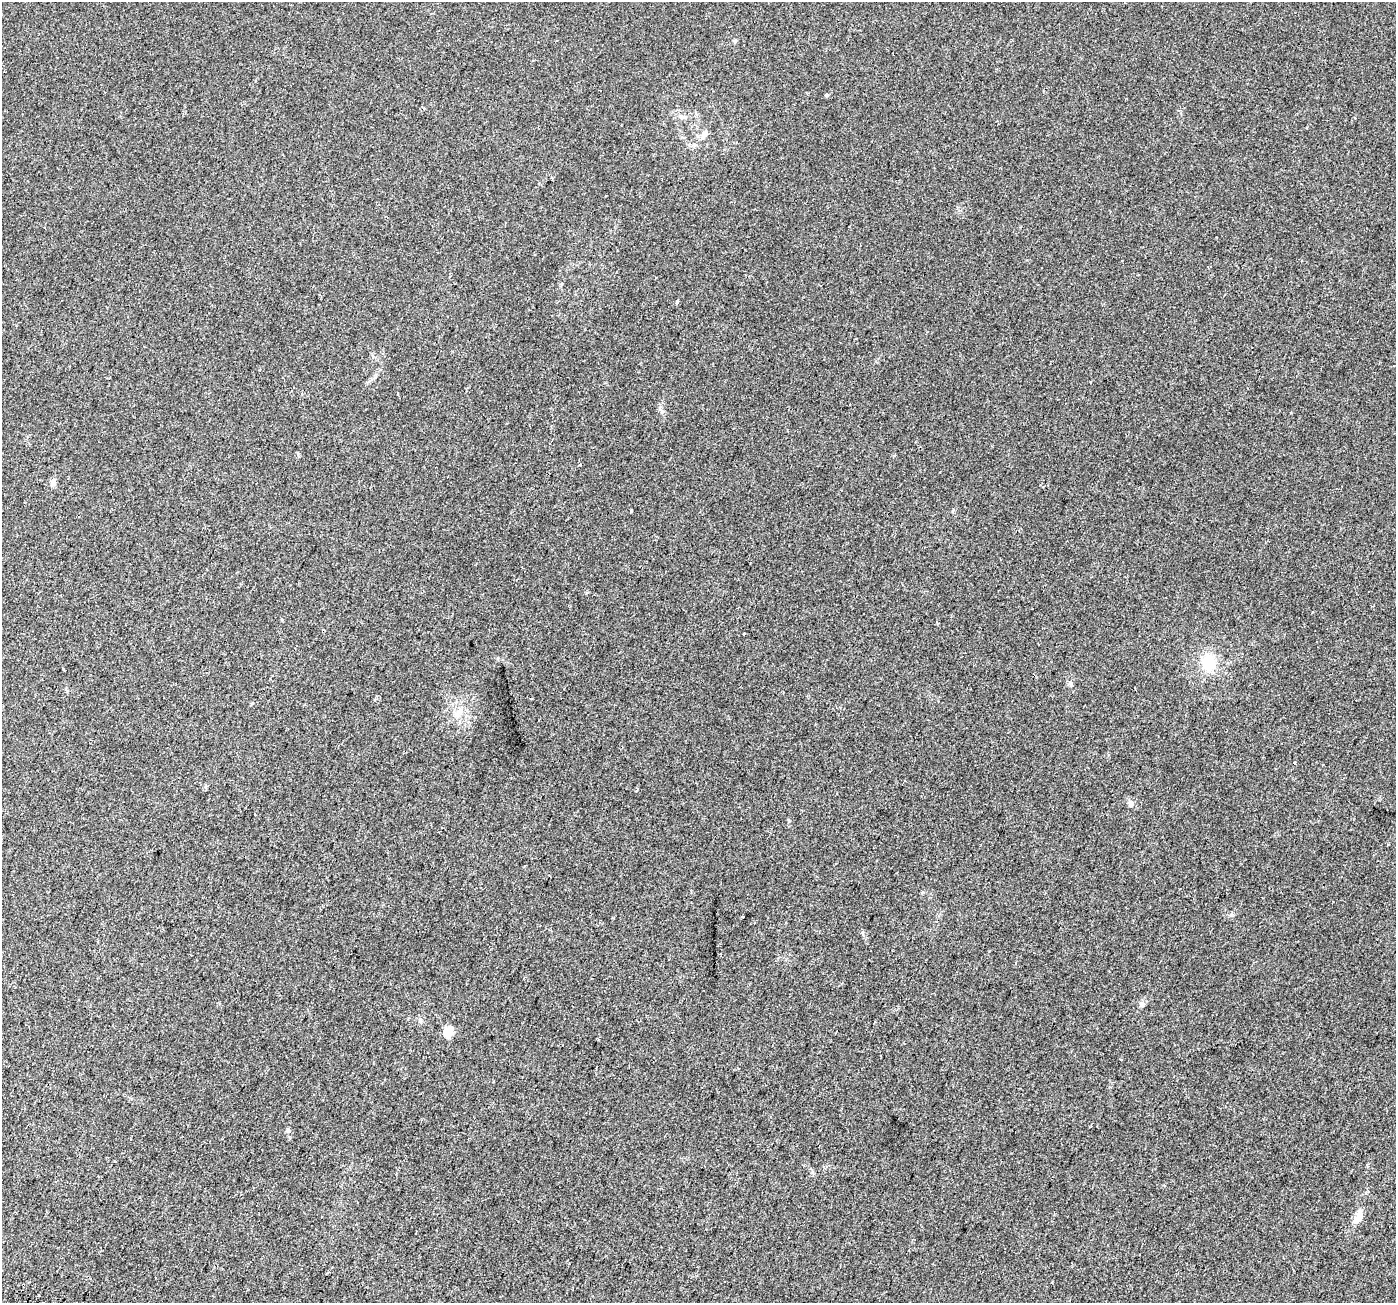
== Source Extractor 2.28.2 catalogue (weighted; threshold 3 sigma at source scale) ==
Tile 7 of 4 x 4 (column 3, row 2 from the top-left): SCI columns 2855-4248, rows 2947-4247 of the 5698 x 5829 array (HDU 1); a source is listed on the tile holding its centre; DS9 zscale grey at full resolution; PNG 1398 x 1305 px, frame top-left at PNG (2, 2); no overlay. Shown black and unused: <1% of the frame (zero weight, under 2 of 3 exposures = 4% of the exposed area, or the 3 px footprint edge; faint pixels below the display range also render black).
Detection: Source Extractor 2.28.2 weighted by HDU 2 'WHT'; one run over the whole footprint, this tile lists its part. Background 0.0279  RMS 0.0051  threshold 0.0229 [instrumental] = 3 sigma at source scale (4.5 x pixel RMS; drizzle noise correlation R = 1.50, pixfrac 1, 0.0396/0.0396 arcsec/px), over >= 5 px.
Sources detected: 19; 1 cosmic-ray / hot-pixel residue — not listed; the other 18 listed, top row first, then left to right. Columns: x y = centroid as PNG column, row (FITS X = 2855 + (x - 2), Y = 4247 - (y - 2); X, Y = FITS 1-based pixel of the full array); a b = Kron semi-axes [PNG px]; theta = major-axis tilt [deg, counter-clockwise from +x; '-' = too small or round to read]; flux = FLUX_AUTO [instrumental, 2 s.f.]
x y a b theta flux
735 41 5 5 - 0.62
827 95 5 4 - 0.71
704 134 13 7 52 2.7
677 302 4 3 - 0.58
53 482 9 7 89 1.8
631 510 3 3 - 4.8
744 634 3 3 - 1.3
1208 662 22 17 -87 13
530 698 3 3 - 1.8
460 711 11 7 45 2.8
1294 763 3 3 - 0.63
1131 803 8 7 - 1.9
743 916 3 3 - 0.79
1141 1004 8 6 33 1.3
448 1032 5 5 - 23
288 1130 6 5 - 0.87
1358 1218 15 9 49 4.1
38 1295 3 2 - 0.55
Unlisted compact peaks at least as high as the median listed source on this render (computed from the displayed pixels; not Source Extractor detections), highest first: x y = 580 465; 1231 915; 789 821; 862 932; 662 411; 1071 684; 298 454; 923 892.